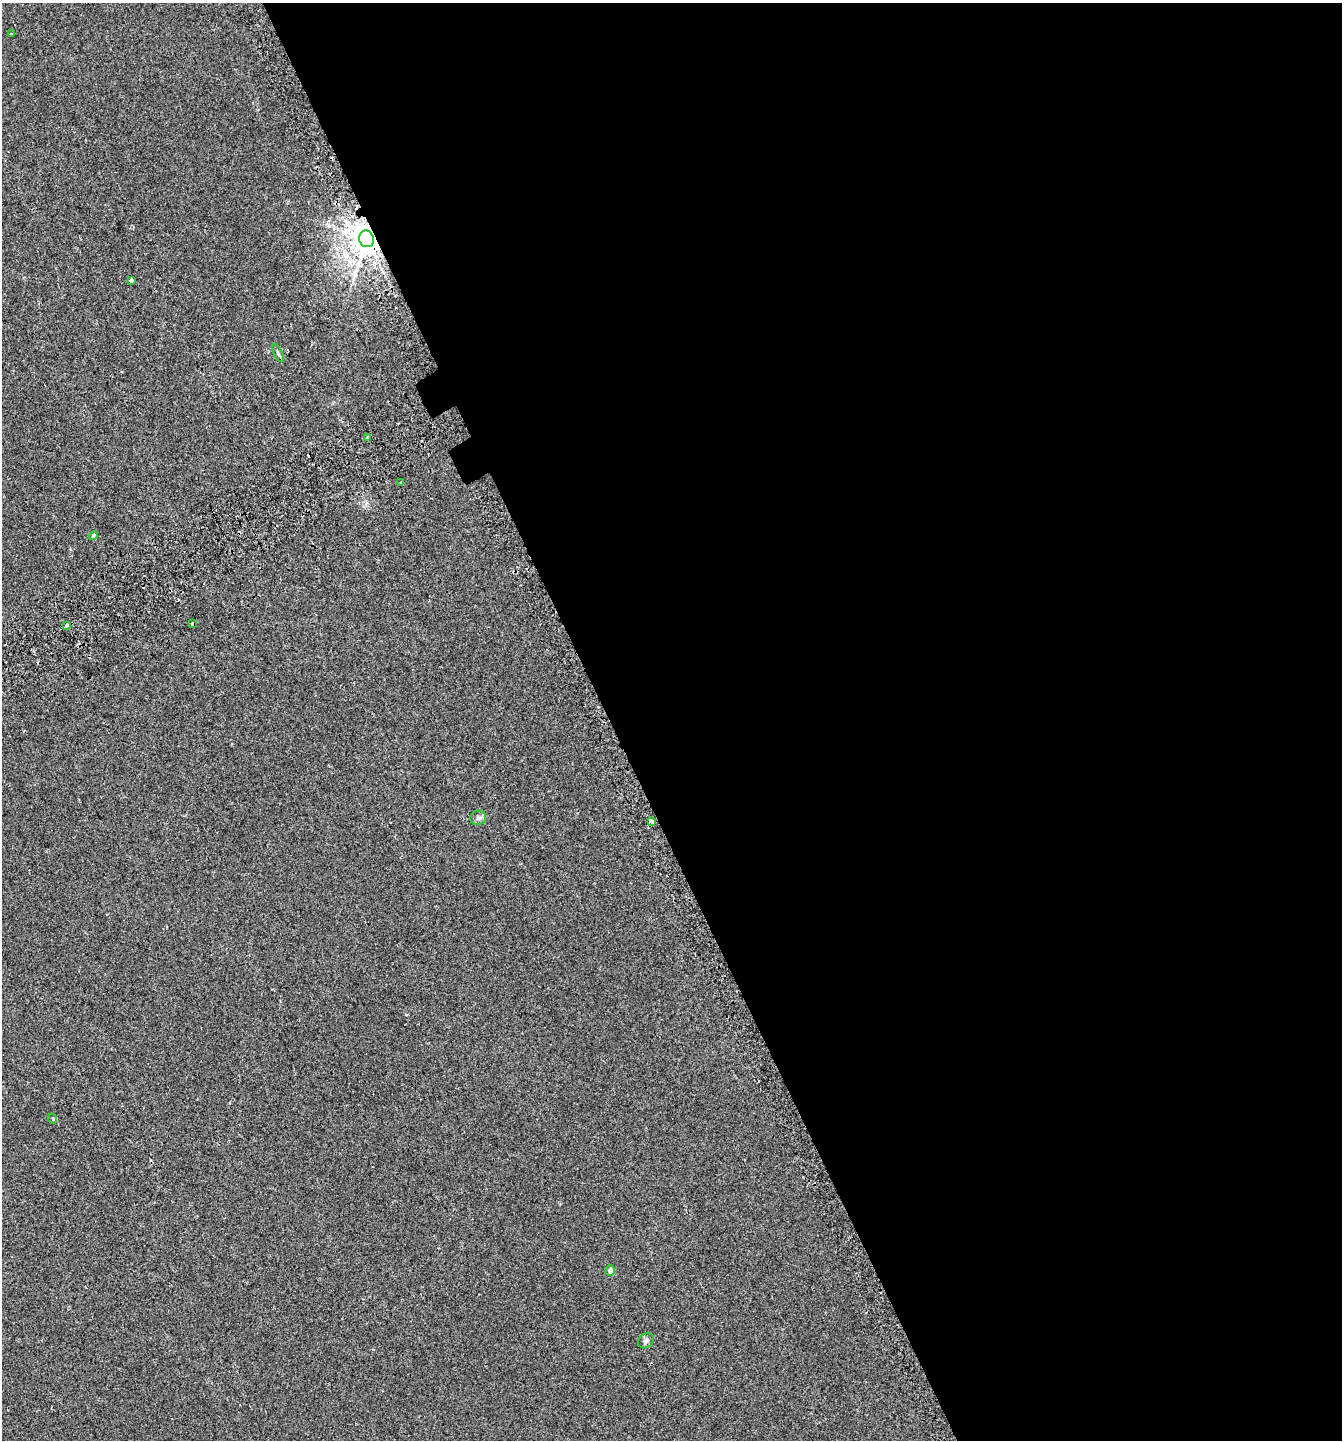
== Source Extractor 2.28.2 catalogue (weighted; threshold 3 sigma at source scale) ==
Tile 8 of 4 x 4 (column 4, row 2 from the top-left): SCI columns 4179-5518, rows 2927-4364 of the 5732 x 5857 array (HDU 1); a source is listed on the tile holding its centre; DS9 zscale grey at full resolution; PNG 1344 x 1442 px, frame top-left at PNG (2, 3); each listed source drawn as its Kron ellipse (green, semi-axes under 4 px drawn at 4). Shown black and unused: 55% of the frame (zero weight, under 2 of 3 exposures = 3% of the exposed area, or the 3 px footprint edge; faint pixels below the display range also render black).
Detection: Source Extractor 2.28.2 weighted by HDU 2 'WHT'; one run over the whole footprint, this tile lists its part. Background 0.0096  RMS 0.0067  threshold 0.0301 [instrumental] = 3 sigma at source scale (4.5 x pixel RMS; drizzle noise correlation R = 1.50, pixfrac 1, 0.0396/0.0396 arcsec/px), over >= 5 px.
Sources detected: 18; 4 cosmic-ray / hot-pixel residue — neither listed nor drawn; the other 14 listed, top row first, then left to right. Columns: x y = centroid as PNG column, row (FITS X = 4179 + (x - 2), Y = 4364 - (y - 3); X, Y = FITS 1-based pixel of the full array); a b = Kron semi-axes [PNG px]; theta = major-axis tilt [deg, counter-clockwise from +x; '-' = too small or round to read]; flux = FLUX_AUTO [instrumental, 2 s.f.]
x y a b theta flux
11 34 3 2 - 1.4
366 239 8 7 - 1300
131 280 3 3 - 2.9
278 353 9 4 -64 1.3
368 438 3 3 - 0.88
401 483 3 3 - 3.7
93 535 4 4 - 1.5
192 624 4 3 - 2.1
67 625 3 3 - 10
478 818 8 7 - 1.9
651 822 4 3 - 8.2
53 1119 5 3 - 0.52
610 1271 5 5 - 3
646 1341 9 6 40 2.1
Overlapping masked pixels (flux is a lower limit): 3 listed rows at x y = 366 239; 192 624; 651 822